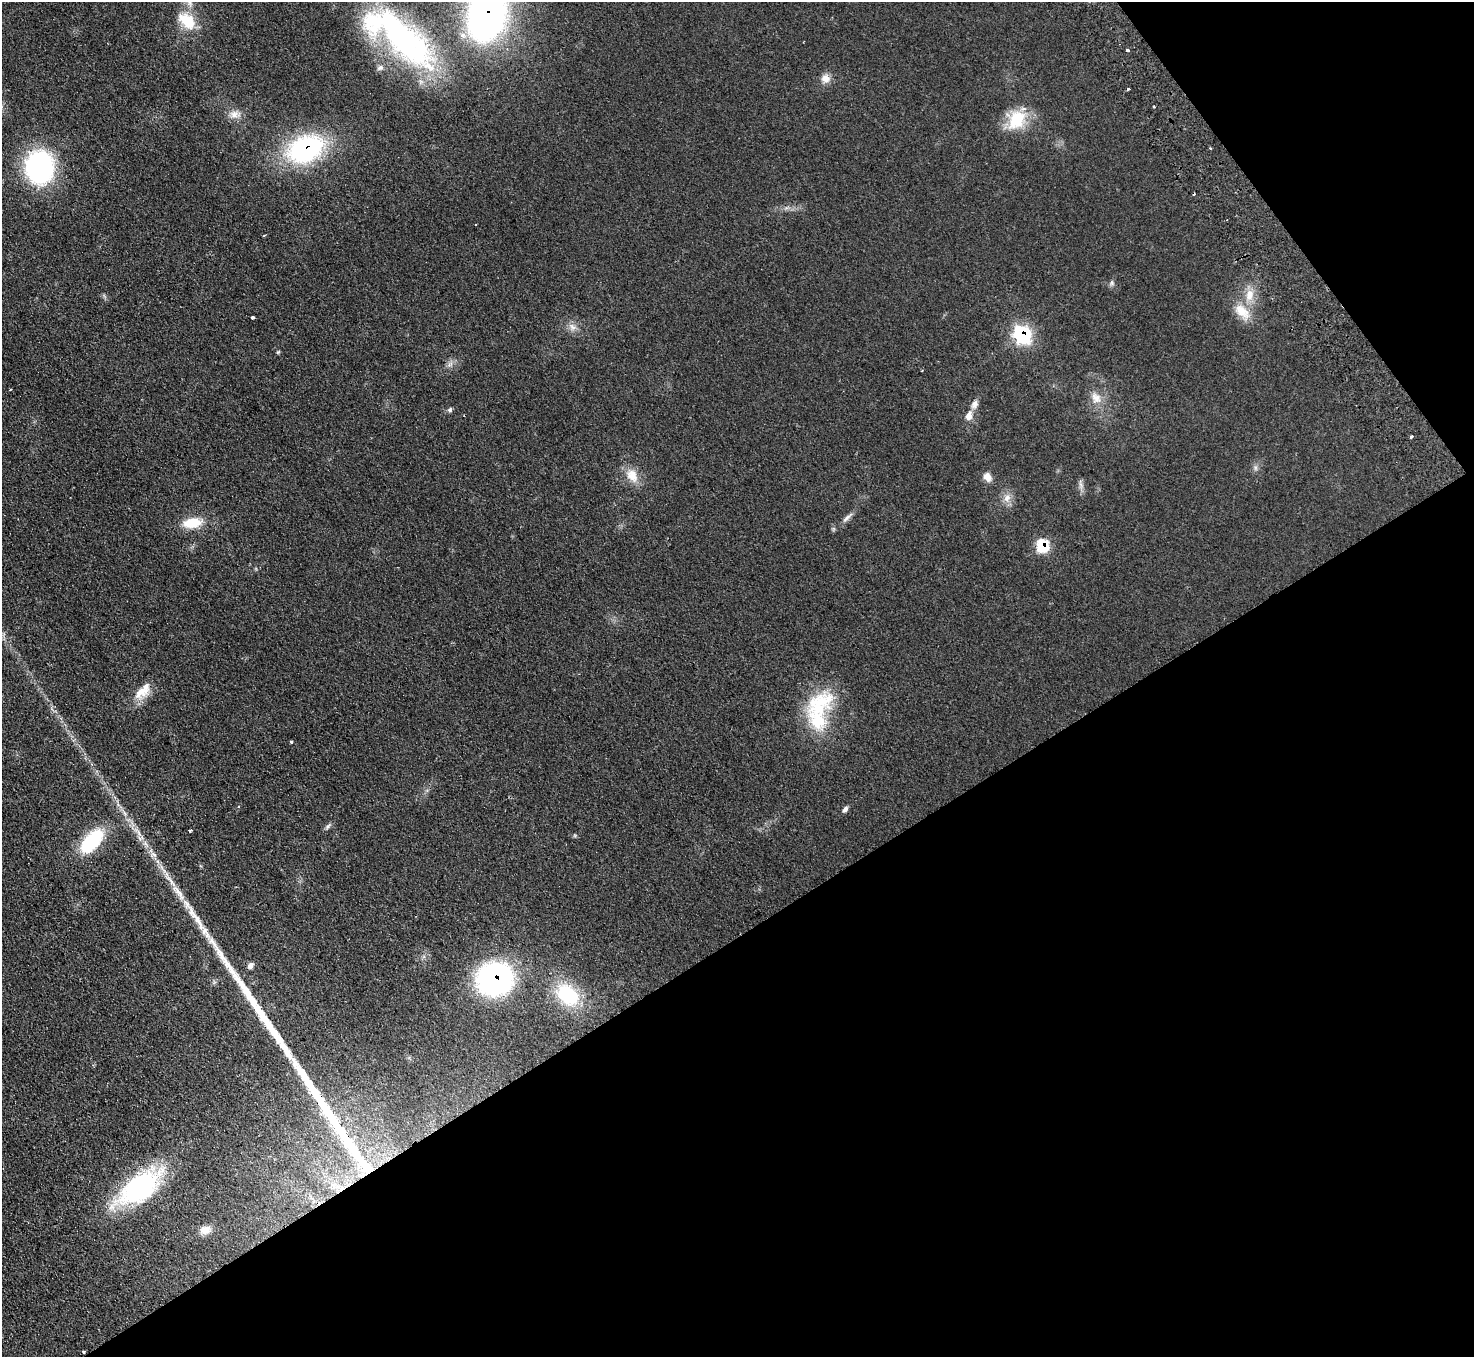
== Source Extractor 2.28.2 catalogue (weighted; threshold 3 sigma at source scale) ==
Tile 12 of 4 x 4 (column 4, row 3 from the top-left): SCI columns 4464-5935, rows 1552-2906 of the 5984 x 5950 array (HDU 1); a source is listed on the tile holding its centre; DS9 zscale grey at full resolution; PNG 1476 x 1359 px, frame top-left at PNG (2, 2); no overlay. Shown black and unused: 35% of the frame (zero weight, under 2 of 3 exposures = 3% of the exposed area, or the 3 px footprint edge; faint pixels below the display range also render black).
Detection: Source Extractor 2.28.2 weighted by HDU 2 'WHT'; one run over the whole footprint, this tile lists its part. Background 0.0733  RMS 0.01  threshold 0.0457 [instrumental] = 3 sigma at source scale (4.5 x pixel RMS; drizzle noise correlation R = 1.50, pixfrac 1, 0.05/0.05 arcsec/px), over >= 5 px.
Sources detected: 58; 2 cosmic-ray / hot-pixel residue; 5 long thin detections or spike segments (spike, bleed or trail) — not listed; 2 inside a brighter listed object's ellipse — not listed separately; the other 49 listed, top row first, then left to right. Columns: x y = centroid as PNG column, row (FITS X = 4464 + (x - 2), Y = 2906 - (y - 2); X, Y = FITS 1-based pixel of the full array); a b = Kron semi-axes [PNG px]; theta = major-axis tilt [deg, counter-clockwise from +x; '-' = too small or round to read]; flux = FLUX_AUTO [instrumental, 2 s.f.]
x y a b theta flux
487 14 43 29 76 460
187 21 25 16 -43 29
400 37 103 36 -38 260
1127 50 3 3 - 4
380 68 10 7 18 3.7
825 78 12 10 -20 7.2
1128 89 3 3 - 2.2
1154 107 3 2 - 0.96
235 114 17 10 -4 8.3
1016 120 26 21 59 35
1210 148 3 3 - 1
305 149 32 23 24 150
39 167 31 26 -87 170
264 235 3 2 - 1.3
1112 283 8 5 -79 2.3
1249 295 18 12 79 15
1242 312 27 14 -46 19
252 317 3 3 - 8.6
573 328 8 8 - 4.9
1022 335 9 8 - 160
278 352 5 4 - 1.1
450 364 10 5 54 3.3
10 389 3 2 - 1.1
1096 398 17 12 -54 11
974 404 11 8 59 5.1
450 410 7 5 55 2
969 416 13 9 70 7.3
1411 436 3 3 - 4.2
632 475 19 14 -58 15
987 477 10 8 -68 7.8
1081 485 10 5 -66 3.4
1007 498 11 9 54 6.8
847 518 19 5 43 4.9
192 523 22 12 9 24
1042 546 8 8 - 46
141 692 24 15 30 16
819 703 47 27 39 61
291 741 3 3 - 1.7
845 809 8 5 45 2.9
328 826 9 4 46 2.3
190 831 3 3 - 3.4
92 841 30 15 47 62
250 965 8 6 50 3.9
495 979 28 25 13 220
568 995 29 20 -40 57
338 1186 7 4 -19 3.8
139 1188 54 25 36 140
205 1230 16 11 14 9.9
84 1352 3 3 - 1.3
Overlapping masked pixels (flux is a lower limit): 6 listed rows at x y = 487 14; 305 149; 1022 335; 1042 546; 495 979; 84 1352
Isophote crosses this tile's border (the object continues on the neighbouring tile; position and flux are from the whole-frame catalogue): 3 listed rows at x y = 487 14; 400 37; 39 167